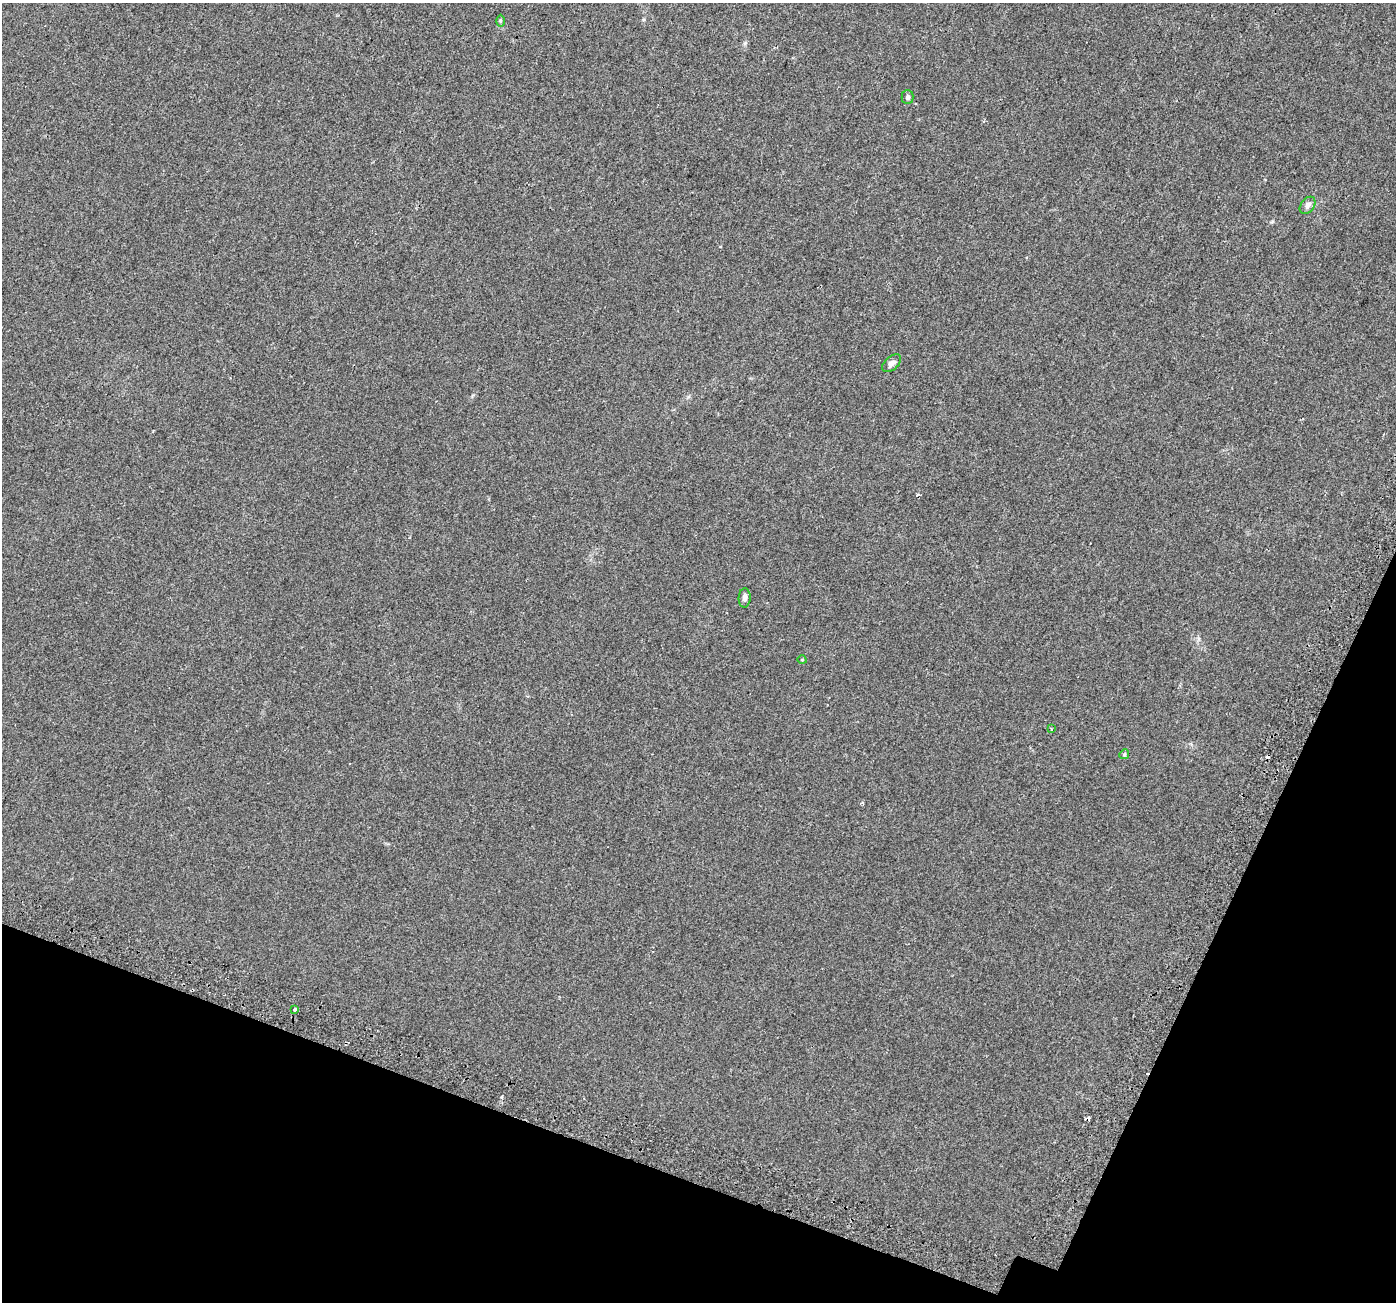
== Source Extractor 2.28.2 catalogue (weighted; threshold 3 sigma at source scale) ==
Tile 15 of 4 x 4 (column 3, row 4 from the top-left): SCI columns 2855-4248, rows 346-1645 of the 5698 x 5829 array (HDU 1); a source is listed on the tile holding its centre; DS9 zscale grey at full resolution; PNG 1398 x 1304 px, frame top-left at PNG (2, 3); each listed source drawn as its Kron ellipse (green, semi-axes under 4 px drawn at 4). Shown black and unused: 18% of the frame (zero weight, under 2 of 3 exposures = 4% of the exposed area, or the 3 px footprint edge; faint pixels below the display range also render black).
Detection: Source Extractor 2.28.2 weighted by HDU 2 'WHT'; one run over the whole footprint, this tile lists its part. Background 0.0279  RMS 0.0051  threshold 0.0229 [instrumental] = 3 sigma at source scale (4.5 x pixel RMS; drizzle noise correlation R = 1.50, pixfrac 1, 0.0396/0.0396 arcsec/px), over >= 5 px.
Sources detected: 13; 4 cosmic-ray / hot-pixel residue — neither listed nor drawn; the other 9 listed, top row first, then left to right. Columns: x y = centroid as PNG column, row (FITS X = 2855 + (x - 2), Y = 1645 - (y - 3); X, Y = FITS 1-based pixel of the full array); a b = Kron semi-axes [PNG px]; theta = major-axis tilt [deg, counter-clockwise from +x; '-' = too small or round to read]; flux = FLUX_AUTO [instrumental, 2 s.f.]
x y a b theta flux
500 21 6 4 -89 0.56
908 97 7 6 - 1
1308 205 9 6 52 2.4
892 363 11 6 40 2
745 598 9 6 87 2.1
802 660 4 3 - 0.35
1051 729 3 2 - 0.91
1124 754 5 4 - 0.57
295 1009 3 3 - 1